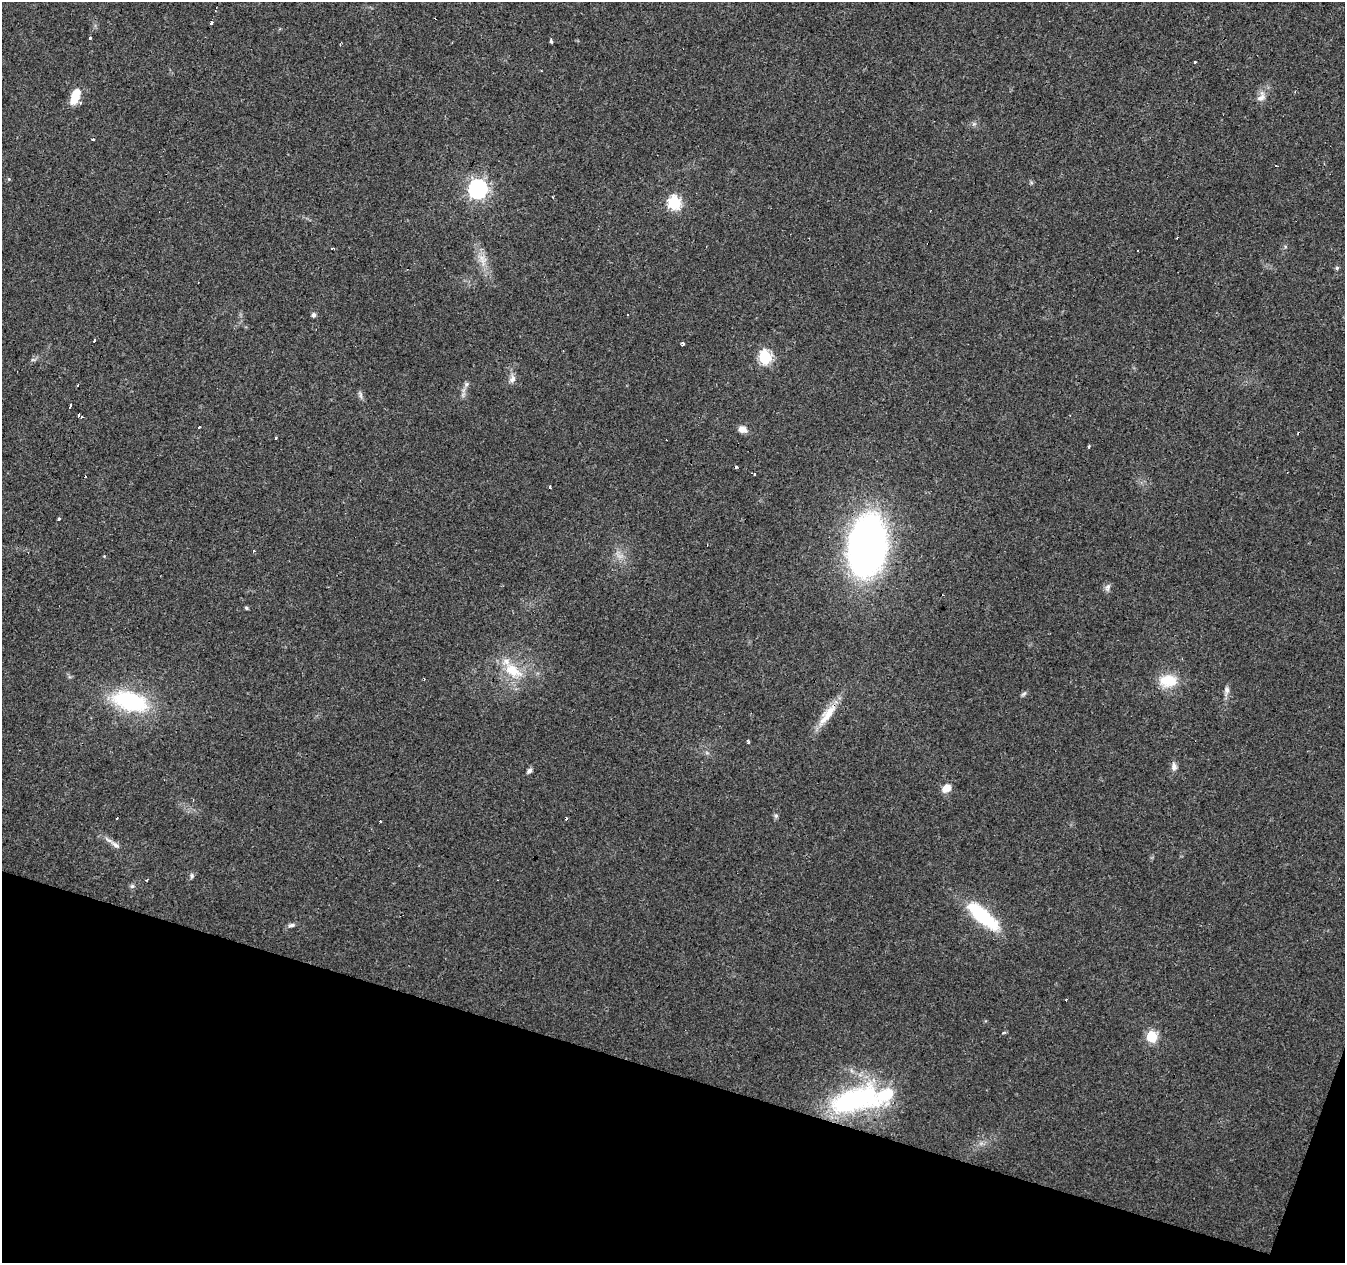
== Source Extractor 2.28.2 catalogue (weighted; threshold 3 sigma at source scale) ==
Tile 15 of 4 x 4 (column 3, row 4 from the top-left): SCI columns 2687-4029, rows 213-1473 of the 5378 x 5534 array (HDU 1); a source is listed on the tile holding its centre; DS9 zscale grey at full resolution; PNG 1347 x 1265 px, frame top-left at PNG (2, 2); no overlay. Shown black and unused: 16% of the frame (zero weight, under 3 of 4 exposures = <1% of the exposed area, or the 3 px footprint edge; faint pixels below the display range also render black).
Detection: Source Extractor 2.28.2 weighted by HDU 2 'WHT'; one run over the whole footprint, this tile lists its part. Background 0.0259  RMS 0.0032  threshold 0.0142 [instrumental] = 3 sigma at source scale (4.5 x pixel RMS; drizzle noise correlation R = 1.50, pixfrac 1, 0.0396/0.0396 arcsec/px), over >= 5 px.
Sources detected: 80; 1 too faint to see at this stretch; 14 cosmic-ray / hot-pixel residue — not listed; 3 inside a brighter listed object's ellipse — not listed separately; the other 62 listed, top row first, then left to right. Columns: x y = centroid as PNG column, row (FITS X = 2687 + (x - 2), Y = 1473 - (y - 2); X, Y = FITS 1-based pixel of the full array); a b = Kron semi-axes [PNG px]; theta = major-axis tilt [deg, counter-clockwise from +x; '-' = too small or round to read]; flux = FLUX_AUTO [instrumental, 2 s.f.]
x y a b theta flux
211 23 3 3 - 15
89 38 3 3 - 3.5
551 41 4 3 - 2.3
1195 61 3 3 - 0.6
1295 92 4 3 - 0.32
75 97 17 8 70 6.5
1261 97 14 10 59 2.4
974 124 7 4 -17 0.59
9 179 5 5 - 0.36
478 189 8 7 - 130
674 203 7 6 - 42
332 248 4 2 - 0.38
1137 250 3 3 - 0.75
482 259 18 11 -73 3.9
1337 268 5 5 - 0.58
628 314 3 2 - 0.28
314 315 5 5 - 1.1
94 340 3 3 - 1.5
682 343 4 4 - 0.63
765 357 7 6 - 39
33 360 6 4 -18 0.45
512 379 11 8 72 1.6
466 384 7 5 35 0.82
78 385 4 2 - 1.3
360 395 13 4 -75 0.84
463 395 7 4 57 0.74
70 405 3 3 - 2.8
78 415 3 3 - 1.6
81 417 3 3 - 1
199 427 3 3 - 0.98
742 429 10 7 -26 2.2
275 438 3 3 - 3.9
1088 446 3 3 - 0.52
754 474 5 3 - 1.3
549 487 3 3 - 4
59 518 3 3 - 1.7
867 546 45 26 82 200
104 556 4 4 - 0.26
1108 587 11 6 69 1.1
246 608 5 4 - 0.46
513 671 30 16 -34 10
1168 681 23 15 2 8.5
1227 691 14 6 77 1.5
1023 694 9 4 40 0.63
130 701 31 16 -16 37
827 715 37 11 53 6.7
748 742 3 3 - 0.84
1174 767 11 7 -87 1.4
529 771 8 5 47 0.92
946 788 10 7 36 3.6
776 816 6 5 - 0.62
115 845 18 6 -36 1.9
192 876 8 5 81 0.65
147 880 3 2 - 0.46
132 886 6 6 - 0.67
982 916 36 12 -40 26
292 925 10 5 10 0.95
1066 999 3 2 - 0.23
1004 1032 4 4 - 0.45
1152 1037 6 6 - 23
851 1070 7 4 -72 0.68
855 1100 60 27 14 53
Overlapping masked pixels (flux is a lower limit): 1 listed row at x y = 867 546